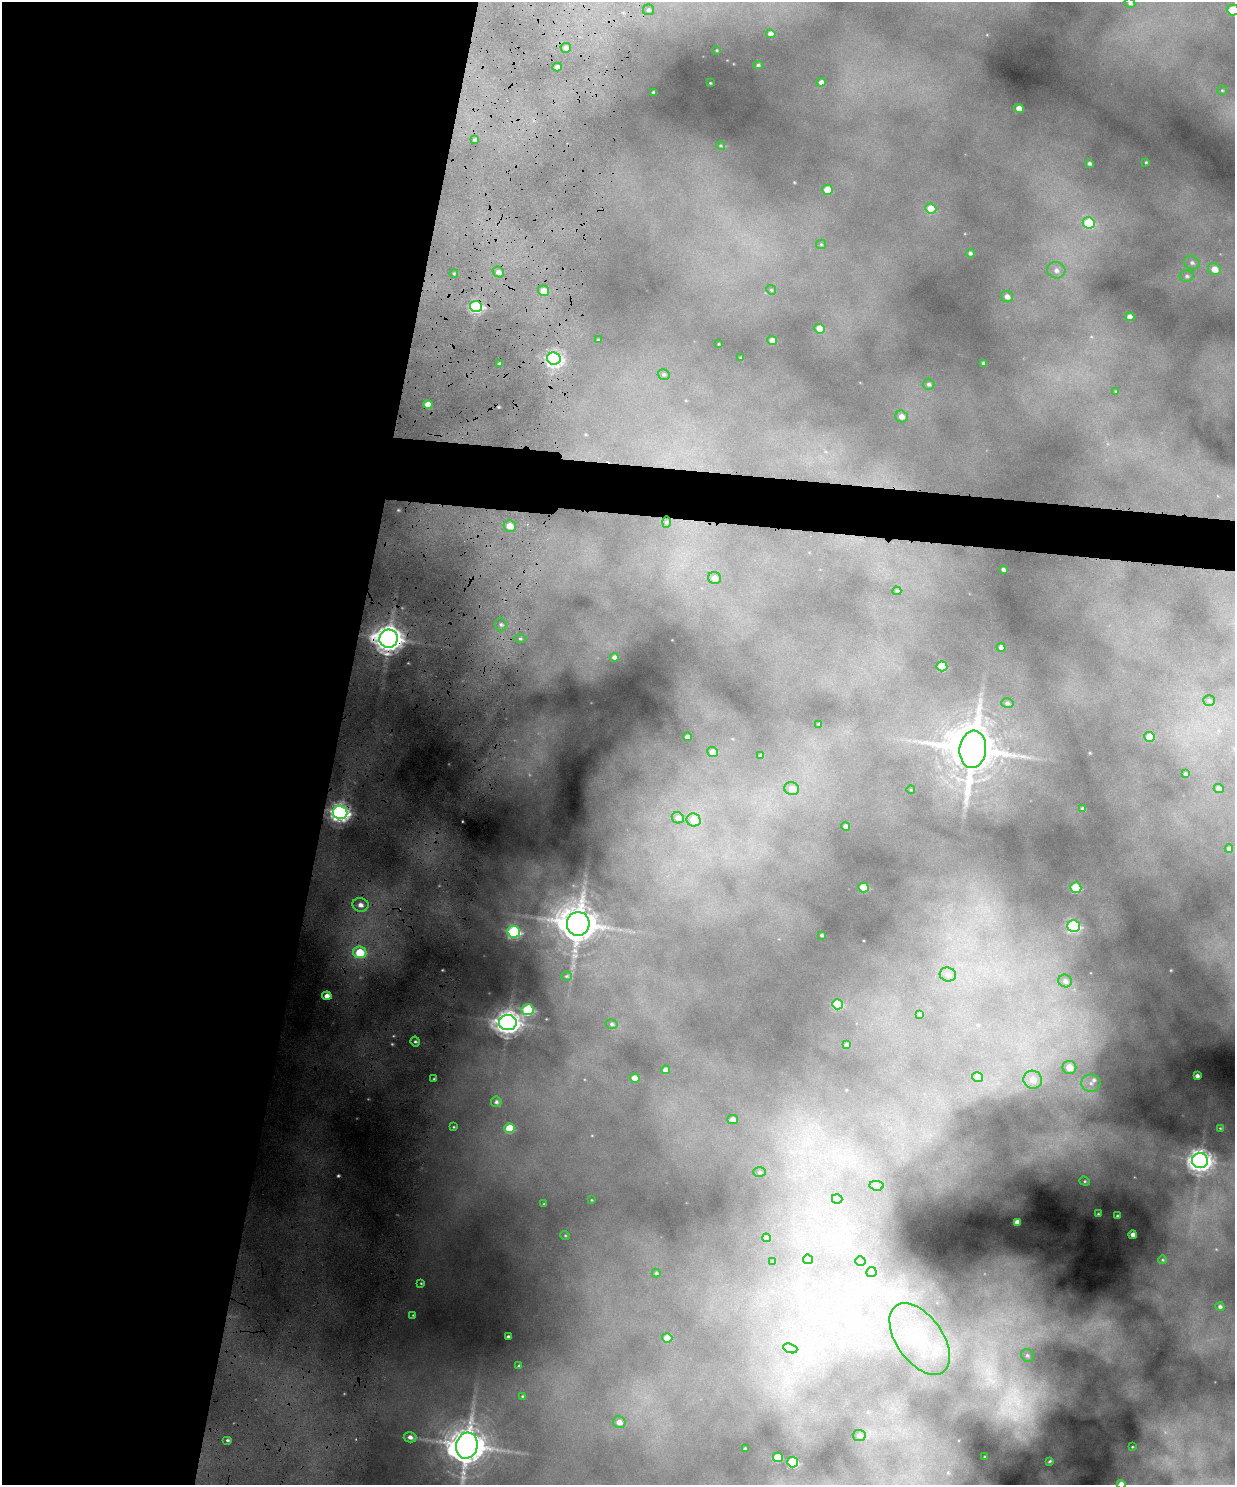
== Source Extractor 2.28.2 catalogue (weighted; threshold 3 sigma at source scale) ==
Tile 5 of 4 x 3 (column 1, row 2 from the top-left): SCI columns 1-1233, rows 1612-3094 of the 4931 x 4820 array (HDU 1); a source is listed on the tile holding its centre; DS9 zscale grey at full resolution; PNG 1237 x 1487 px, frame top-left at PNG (2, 2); each listed source drawn as its Kron ellipse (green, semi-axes under 4 px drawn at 4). Shown black and unused: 30% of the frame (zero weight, under 4 of 8 exposures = <1% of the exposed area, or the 3 px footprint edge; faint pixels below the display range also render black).
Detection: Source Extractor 2.28.2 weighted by HDU 2 'WHT'; one run over the whole footprint, this tile lists its part. Background 0.606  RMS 0.017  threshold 0.0686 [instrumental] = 3 sigma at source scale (4.09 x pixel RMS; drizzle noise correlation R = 1.36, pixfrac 0.8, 0.05/0.05 arcsec/px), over >= 5 px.
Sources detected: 151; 1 too faint to see at this stretch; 1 cosmic-ray / hot-pixel residue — neither listed nor drawn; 1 inside a brighter listed object's ellipse — not listed separately; the other 148 listed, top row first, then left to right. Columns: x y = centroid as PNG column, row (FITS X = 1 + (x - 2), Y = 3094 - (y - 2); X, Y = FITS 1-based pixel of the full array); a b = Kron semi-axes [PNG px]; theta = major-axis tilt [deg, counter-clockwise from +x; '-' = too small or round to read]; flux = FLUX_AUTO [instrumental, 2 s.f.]
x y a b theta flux
1130 3 5 4 - 3.2
648 10 5 5 - 2.8
1233 10 6 5 - 60
771 34 5 4 - 9.8
566 48 5 5 - 7
717 50 3 2 - 1.1
758 65 5 3 - 2.5
557 67 4 4 - 8.6
821 82 4 4 - 6.8
710 83 2 2 - 1.1
1222 90 5 4 - 1.9
654 92 3 3 - 2.4
1019 109 5 4 - 16
475 140 4 3 - 2.1
721 146 4 3 - 1.4
1146 162 3 3 - 1.4
1089 163 4 3 - 3.5
828 190 5 5 - 31
931 209 5 5 - 34
1089 223 6 5 - 92
821 244 5 4 - 1.7
970 253 4 3 - 3.3
1192 263 8 6 -27 5
1214 269 6 6 - 18
1056 270 9 8 - 9.5
498 272 6 5 - 5.6
454 273 4 3 - 1.4
1187 276 7 5 12 3.7
771 290 5 4 - 1.7
543 291 5 5 - 15
1007 297 6 5 - 7.3
476 306 6 5 - 220
1130 317 5 4 - 11
820 329 5 4 - 30
598 340 4 3 - 1.7
772 340 5 4 - 14
718 344 3 2 - 0.95
741 358 3 2 - 1.3
554 359 7 6 - 410
499 363 3 2 - 2
983 364 4 3 - 4.3
664 374 6 5 - 2.6
929 384 6 5 - 3.7
1116 391 4 3 - 1.8
428 405 5 4 - 18
901 416 6 6 - 10
666 522 6 4 88 2.2
510 526 6 5 - 17
1003 570 4 3 - 3.4
714 578 6 6 - 9.3
897 591 4 4 - 2.1
501 624 7 5 -89 5.4
389 639 9 9 - 2300
520 639 6 4 -1 3.1
1001 647 4 4 - 5.7
614 657 4 4 - 4.9
942 666 5 5 - 62
1209 700 6 5 - 2.6
1007 703 6 4 -14 3.2
819 724 3 3 - 1.9
687 737 4 4 - 7.7
1150 737 5 5 - 28
973 749 19 13 83 6600
713 752 5 5 - 13
761 756 4 3 - 3
1185 774 4 3 - 2.8
792 789 7 6 - 12
1219 789 5 4 - 5.9
911 790 4 3 - 1
1083 809 4 3 - 4
340 813 7 6 - 760
678 818 6 5 - 5.3
694 820 7 6 - 22
846 826 4 4 - 5.8
1229 849 4 3 - 3.4
863 887 5 5 - 55
1076 888 5 5 - 82
360 905 8 7 - 9.9
578 924 12 11 - 3900
1074 926 6 5 - 210
514 932 6 6 - 260
822 935 3 3 - 2
360 952 7 6 - 53
948 974 8 7 - 5.9
566 976 5 4 - 1.9
1065 981 7 6 - 4.6
327 996 5 4 - 11
837 1004 5 5 - 73
528 1010 6 5 - 140
920 1014 4 3 - 3.8
508 1023 9 7 1 1400
612 1024 6 4 -15 2.7
415 1042 5 4 - 2.9
846 1045 4 3 - 3
1069 1067 7 6 - 27
665 1070 4 4 - 6.5
1197 1076 4 3 - 4.4
977 1077 5 5 - 7.5
635 1078 5 4 - 16
434 1079 4 2 - 1.6
1033 1080 9 9 - 22
1091 1083 9 8 - 11
496 1102 5 5 - 3.2
733 1119 5 4 - 8.4
454 1127 3 3 - 1.4
510 1128 5 5 - 54
1220 1128 3 2 - 0.94
1200 1161 8 7 - 1100
759 1172 6 5 - 2.3
1085 1181 5 4 - 2.1
877 1186 7 5 -7 2.9
837 1199 5 5 - 55
591 1200 3 2 - 0.92
544 1204 3 3 - 1.3
1098 1214 2 2 - 1.1
1117 1216 3 2 - 1.8
1017 1222 4 4 - 8.6
565 1235 5 3 - 1.3
1133 1235 4 4 - 7.5
766 1238 4 4 - 3.1
808 1259 5 4 - 23
1163 1260 4 3 - 1.2
860 1261 5 5 - 37
773 1262 3 3 - 1.7
871 1272 5 5 - 41
656 1273 4 4 - 1.9
421 1283 4 3 - 1.5
1220 1307 4 4 - 3.4
413 1315 3 3 - 1.2
508 1337 4 3 - 3.4
667 1338 5 4 - 24
920 1339 41 23 -55 110
790 1348 7 4 -19 4.4
1027 1355 7 6 - 3.6
519 1366 3 3 - 2.3
523 1396 4 3 - 1.5
619 1422 6 6 - 9.4
859 1435 6 5 - 4.5
410 1437 6 5 - 6.7
227 1440 5 4 - 2.9
467 1446 13 10 75 4000
1132 1447 3 2 - 1
745 1449 3 3 - 2.1
778 1457 5 4 - 66
985 1457 2 2 - 1.2
1050 1461 3 2 - 1.3
793 1462 5 5 - 140
1121 1484 4 4 - 13
Overlapping masked pixels (flux is a lower limit): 4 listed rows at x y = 557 67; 476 306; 389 639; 340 813
Isophote crosses this tile's border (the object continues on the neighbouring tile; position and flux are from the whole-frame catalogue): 3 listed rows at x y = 1130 3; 1233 10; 1121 1484